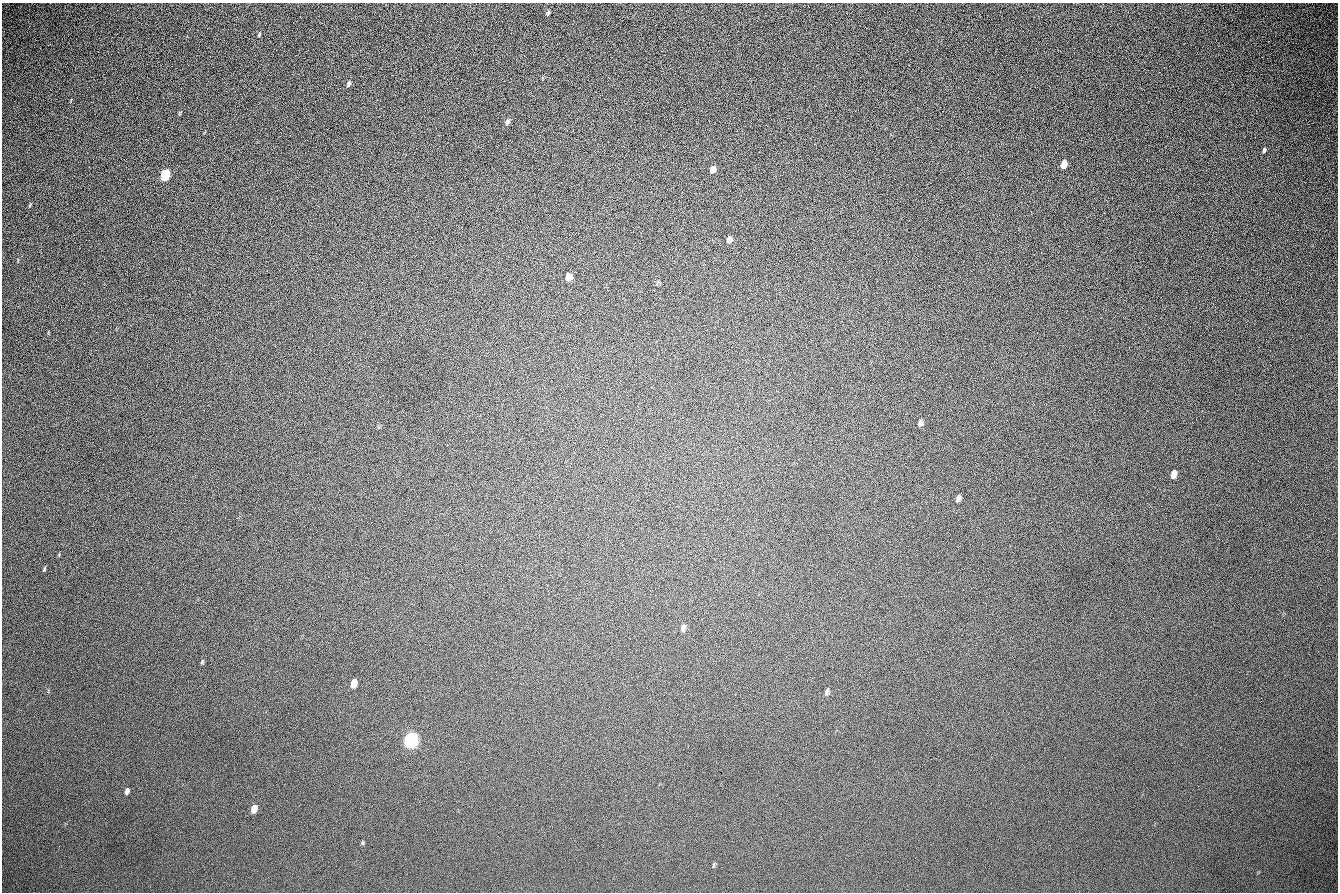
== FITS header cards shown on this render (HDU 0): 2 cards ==
NAXIS1  =                 1336 / length of data axis 1
NAXIS2  =                  890 / length of data axis 2

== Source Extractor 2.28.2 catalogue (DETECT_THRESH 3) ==
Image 1336 x 890 px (HDU 0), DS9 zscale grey, 1 PNG px = 1 image px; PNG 1340 x 894 px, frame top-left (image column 1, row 890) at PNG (2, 3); no overlay
Background 266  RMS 23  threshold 67.6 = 3 sigma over >= 5 px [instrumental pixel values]
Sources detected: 26; all 26 listed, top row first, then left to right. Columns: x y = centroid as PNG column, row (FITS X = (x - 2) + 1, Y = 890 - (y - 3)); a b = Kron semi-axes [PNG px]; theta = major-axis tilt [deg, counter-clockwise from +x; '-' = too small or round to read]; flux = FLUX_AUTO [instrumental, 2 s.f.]
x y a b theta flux
548 13 6 4 63 2300
259 34 6 4 64 1800
1000 63 2 2 - 780
348 84 8 5 64 3000
507 122 9 6 59 3700
1264 150 6 4 63 2500
1064 164 7 5 76 16000
712 169 6 5 - 7100
165 175 7 5 70 140000
30 205 5 3 - 1400
729 239 7 6 - 5200
569 277 7 6 - 9500
920 423 7 5 77 4700
1173 474 7 4 76 13000
958 498 7 4 70 4900
44 569 7 4 69 2000
683 628 8 6 79 4300
202 662 7 3 54 1700
354 683 7 5 75 16000
827 691 8 5 74 3800
411 740 8 6 72 640000
863 745 2 2 - 2600
127 791 6 4 75 5300
254 809 7 5 71 18000
363 843 6 4 -90 1800
714 865 7 3 81 1800